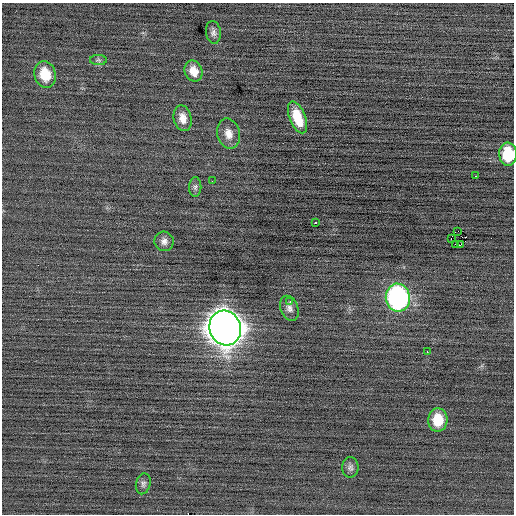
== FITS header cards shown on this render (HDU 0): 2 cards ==
NAXIS1  =                  512 / Axis length
NAXIS2  =                  512 / Axis length

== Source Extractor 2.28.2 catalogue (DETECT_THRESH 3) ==
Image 512 x 512 px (HDU 0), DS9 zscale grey, 1 PNG px = 1 image px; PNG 516 x 516 px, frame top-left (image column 1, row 512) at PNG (2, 3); each listed source drawn as its Kron ellipse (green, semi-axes under 4 px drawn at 4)
Background -0.0293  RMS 0.72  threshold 2.17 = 3 sigma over >= 5 px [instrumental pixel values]
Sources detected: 25; all 25 listed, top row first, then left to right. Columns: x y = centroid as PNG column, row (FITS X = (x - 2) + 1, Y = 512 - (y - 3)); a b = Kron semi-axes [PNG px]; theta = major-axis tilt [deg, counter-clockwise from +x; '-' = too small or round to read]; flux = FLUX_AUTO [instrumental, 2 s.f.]
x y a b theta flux
213 32 11 7 -82 200
98 60 8 5 -1 120
194 71 11 8 -68 550
45 74 13 10 -74 1100
297 117 17 8 -68 1000
183 118 13 9 -77 450
228 134 15 11 -76 480
508 154 11 9 -85 1600
476 176 3 2 - 150
212 181 2 2 - 93
195 187 10 6 89 140
315 223 3 3 - 430
458 231 2 2 - 350
451 239 3 3 - 1300
164 241 10 9 - 270
455 244 4 2 - 150
461 244 2 2 - 42
398 298 14 12 -82 11000
290 302 3 3 - 130
289 308 13 8 -70 250
225 328 18 15 -69 100000
427 352 3 2 - 170
438 420 12 9 88 1200
350 467 10 8 89 180
143 484 10 7 75 150
At the frame edge (FLAGS 8, measured only in part): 1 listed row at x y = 508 154